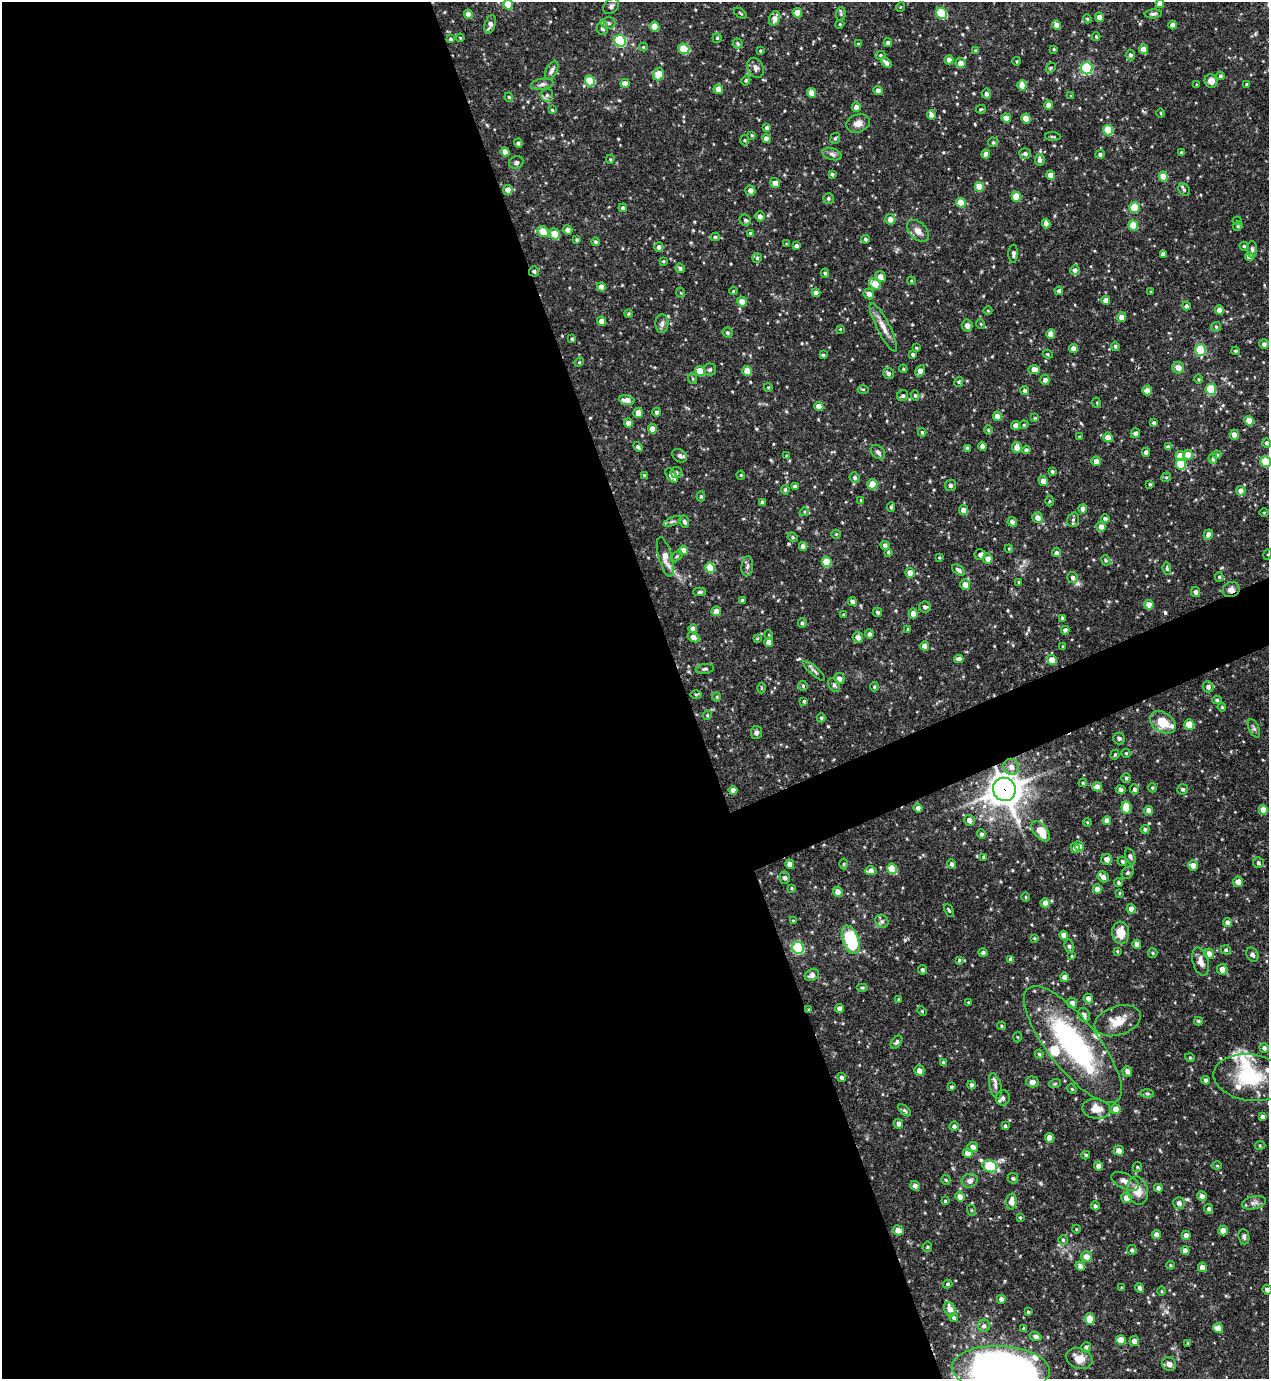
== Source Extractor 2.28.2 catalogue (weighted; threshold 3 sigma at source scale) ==
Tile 9 of 4 x 4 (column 1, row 3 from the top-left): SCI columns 151-1417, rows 1379-2755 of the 5497 x 5509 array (HDU 1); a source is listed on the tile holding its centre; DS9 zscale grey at full resolution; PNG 1271 x 1381 px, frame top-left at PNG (2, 2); each listed source drawn as its Kron ellipse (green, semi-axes under 4 px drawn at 4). Shown black and unused: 56% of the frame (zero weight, under 3 of 4 exposures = <1% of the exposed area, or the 3 px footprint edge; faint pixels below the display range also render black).
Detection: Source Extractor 2.28.2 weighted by HDU 2 'WHT'; one run over the whole footprint, this tile lists its part. Background 0.0694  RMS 0.0035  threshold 0.0159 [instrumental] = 3 sigma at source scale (4.5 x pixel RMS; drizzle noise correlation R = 1.50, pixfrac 1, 0.05/0.05 arcsec/px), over >= 5 px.
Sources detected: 526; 2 cosmic-ray / hot-pixel residue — neither listed nor drawn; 10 inside a brighter listed object's ellipse — not listed separately; of the other 514, all 500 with FLUX_AUTO >= 0.288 (the completeness limit of this list) listed and drawn (14 fainter detections not listed), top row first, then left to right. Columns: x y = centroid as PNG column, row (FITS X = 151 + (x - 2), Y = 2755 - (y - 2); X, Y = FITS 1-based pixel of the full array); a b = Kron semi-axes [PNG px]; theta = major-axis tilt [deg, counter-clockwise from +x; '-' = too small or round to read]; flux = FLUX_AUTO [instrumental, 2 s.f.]
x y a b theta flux
508 4 5 4 - 8
1160 4 4 4 - 2.2
611 6 9 6 45 1.1
900 7 5 3 - 0.3
740 13 7 3 -36 0.45
797 13 5 4 - 4.6
941 13 6 5 - 21
468 14 5 4 - 2.4
841 14 7 5 84 0.61
1153 14 9 4 5 0.89
1099 17 4 4 - 2.3
775 18 7 5 73 2.4
1087 19 5 4 - 0.45
608 23 7 6 - 0.87
490 24 9 5 73 1.8
840 24 4 3 - 0.32
1057 25 5 4 - 2.5
1173 25 4 4 - 2.1
655 26 5 4 - 6
602 28 7 5 -81 1.3
1096 37 4 3 - 0.44
460 38 4 3 - 0.31
717 38 5 4 - 0.48
451 39 4 3 - 0.66
620 41 6 5 - 45
888 42 4 4 - 0.77
737 44 5 5 - 0.64
858 44 4 4 - 0.45
643 47 4 4 - 0.39
684 49 5 5 - 12
1054 49 4 3 - 0.36
1144 49 5 4 - 2.8
760 51 4 3 - 0.42
975 51 4 4 - 0.54
880 55 5 4 - 0.47
1130 55 5 4 - 0.83
949 60 4 4 - 2.5
1017 61 4 3 - 0.34
886 63 6 4 -41 1.5
961 63 5 5 - 2.6
755 68 10 7 -64 1.6
1051 68 5 3 - 0.37
1087 68 6 6 - 42
552 71 10 5 63 1.2
658 74 6 5 - 6.4
1220 76 4 3 - 0.71
746 80 5 4 - 0.52
590 81 5 5 - 14
1211 81 7 6 - 2.5
625 83 4 4 - 2.4
542 84 11 5 9 1.2
1246 84 4 3 - 0.34
1022 85 5 4 - 4.3
1196 85 4 3 - 0.29
718 89 5 4 - 3.4
878 90 5 4 - 1.5
812 93 5 4 - 3.1
986 94 5 4 - 1.1
547 95 6 6 - 0.95
1071 96 4 4 - 0.36
509 97 4 3 - 0.37
1049 105 4 4 - 2.1
856 107 5 4 - 2
981 109 5 3 - 0.37
552 110 4 4 - 0.44
1161 113 4 3 - 0.33
931 115 5 4 - 1.8
1006 118 5 4 - 2.7
1026 119 5 4 - 6.8
858 123 12 9 18 2.3
767 128 4 4 - 1.2
1108 130 5 5 - 13
752 135 3 3 - 0.37
1053 137 8 3 -5 0.45
835 138 6 4 66 0.61
766 139 4 4 - 2.4
745 140 5 3 - 0.39
993 142 5 5 - 0.48
518 143 4 4 - 0.69
505 152 4 4 - 2.7
1025 153 5 5 - 1.1
1181 153 4 3 - 0.72
832 154 10 6 -16 1.1
986 154 4 4 - 2.5
1100 154 5 4 - 0.89
610 159 4 3 - 0.39
1040 160 6 5 - 1.4
516 162 7 6 - 0.98
832 174 4 3 - 0.63
1051 175 4 4 - 2.8
1163 177 5 4 - 6.4
775 183 5 4 - 2.5
979 187 5 4 - 6.4
508 190 5 4 - 2.9
750 190 5 5 - 2
1184 190 7 5 -54 0.73
1016 197 5 4 - 8.6
828 198 5 5 - 0.64
961 203 5 4 - 5.6
1134 207 5 5 - 10
623 208 4 4 - 0.78
760 216 5 5 - 1.5
890 219 5 5 - 2.1
745 220 6 5 - 0.71
1237 221 4 4 - 0.36
1046 223 5 4 - 2
1133 225 5 5 - 9.4
1238 226 5 4 - 0.45
567 230 5 4 - 1.9
918 231 13 8 -46 2.6
543 232 6 5 - 7
555 234 6 5 - 7.4
751 234 4 4 - 0.94
715 237 4 4 - 0.61
865 239 4 4 - 0.6
577 240 4 4 - 0.51
595 242 4 4 - 0.63
786 244 3 3 - 0.31
796 246 4 3 - 1.1
1244 246 4 4 - 0.51
659 247 4 4 - 1.4
1252 249 8 5 -89 0.75
1013 254 9 5 90 0.97
1163 254 4 4 - 1.6
1249 257 4 4 - 2.9
757 258 5 4 - 0.52
664 261 3 3 - 0.36
680 268 5 4 - 0.77
1075 270 5 5 - 1.5
534 271 5 5 - 0.78
825 273 4 4 - 0.56
880 277 6 5 - 2.4
911 281 4 3 - 0.36
875 284 6 5 - 10
601 287 5 4 - 3.1
733 291 4 3 - 0.3
1059 291 4 4 - 0.87
1151 292 3 3 - 0.41
681 293 5 3 - 0.34
816 293 4 4 - 2.3
869 294 5 5 - 1.8
742 301 5 4 - 2.9
1106 301 4 4 - 3.2
1186 306 4 4 - 0.87
1219 310 5 4 - 2.8
988 311 4 3 - 0.29
628 314 4 4 - 0.46
1121 317 5 4 - 2.8
602 321 4 4 - 2.8
662 324 9 6 86 1.3
981 324 5 3 - 0.32
967 326 6 5 - 1.4
883 327 27 6 -63 3.6
1216 327 5 5 - 0.48
840 329 3 3 - 0.29
728 333 5 4 - 0.68
1051 334 4 4 - 3
572 339 4 4 - 0.64
1264 344 4 4 - 1.2
1115 346 5 4 - 0.65
916 348 4 3 - 0.36
1074 349 4 4 - 2.6
1200 350 6 5 - 20
1236 351 4 3 - 0.51
913 354 3 3 - 0.72
1048 354 5 4 - 0.48
823 355 4 4 - 0.53
579 362 5 4 - 0.43
1178 368 6 5 - 2.8
710 369 6 6 - 0.87
903 369 4 4 - 0.38
1034 370 6 4 -1 3.2
700 371 5 4 - 6.7
747 371 5 4 - 5.7
920 371 6 4 60 2.6
888 373 6 5 - 0.95
693 379 5 3 - 0.44
1198 379 5 3 - 0.37
1045 380 5 4 - 1.3
959 382 5 4 - 0.44
768 387 4 3 - 0.31
863 389 5 3 - 0.41
1211 389 5 5 - 19
1147 390 5 4 - 2.6
1025 391 4 4 - 0.98
915 395 5 4 - 0.48
903 396 6 5 - 0.83
627 400 8 5 -8 3.6
1097 403 5 3 - 0.37
819 406 5 4 - 3.8
657 412 4 4 - 0.92
638 413 5 5 - 2.7
997 416 4 4 - 3.1
1035 418 4 4 - 0.4
1249 421 5 4 - 5.2
628 423 4 4 - 2.4
1154 423 4 4 - 0.67
1015 425 4 4 - 2.2
1024 425 4 4 - 0.42
652 429 5 4 - 3
988 430 5 3 - 0.35
922 432 4 3 - 0.58
1135 433 5 4 - 0.98
1234 435 5 4 - 2.7
1080 437 3 3 - 0.53
1108 437 5 4 - 3.7
1267 443 5 4 - 0.77
983 446 4 4 - 2.5
638 447 5 4 - 0.93
1168 447 4 4 - 1.4
967 448 4 3 - 0.99
1017 448 5 5 - 3
1026 450 4 4 - 0.89
878 452 8 6 -45 0.98
1146 452 4 4 - 1.5
1188 455 5 5 - 4
1217 455 4 3 - 0.42
680 456 8 6 -33 1.1
786 456 4 3 - 0.37
1180 456 5 5 - 5.5
1213 459 5 4 - 0.72
1096 461 5 4 - 1.9
1266 462 5 5 - 16
1181 464 5 5 - 13
1052 471 4 4 - 0.71
676 472 5 5 - 0.86
644 475 4 3 - 0.42
671 475 8 5 -55 2.2
741 475 4 4 - 0.38
855 477 5 5 - 0.87
1166 477 5 4 - 0.6
1043 481 5 4 - 2.6
872 484 5 5 - 6.3
1150 484 3 3 - 0.41
951 485 6 5 - 0.97
795 486 4 4 - 1.1
785 490 5 4 - 0.71
1241 491 5 4 - 2.2
701 496 5 4 - 0.49
861 500 4 3 - 0.38
1049 501 5 3 - 0.36
763 502 4 4 - 1.4
891 507 5 3 - 0.57
1083 509 4 4 - 2
963 510 5 4 - 2.6
804 512 4 3 - 0.3
1264 513 5 3 - 0.31
1038 518 5 5 - 2.8
1105 519 4 4 - 1.1
1073 520 7 5 74 0.98
672 521 9 3 21 0.8
684 522 6 4 -68 0.91
1012 522 5 4 - 1.2
1101 527 5 4 - 2.8
836 534 4 4 - 0.37
1208 535 5 4 - 2.3
793 537 5 4 - 0.54
885 545 4 4 - 1.3
803 546 4 4 - 2.4
1009 549 4 4 - 0.32
683 550 5 4 - 4.3
888 552 4 4 - 0.41
1056 553 4 4 - 0.94
1268 554 5 3 - 0.37
980 555 5 5 - 1.1
677 556 6 4 32 0.51
665 557 20 6 -75 4.3
939 558 4 4 - 0.31
988 559 5 5 - 2.8
1106 560 5 4 - 0.48
827 562 5 5 - 8.1
747 566 10 5 84 1.2
710 568 5 4 - 9.2
1167 569 6 4 -84 0.61
959 570 7 4 -33 1.1
910 573 5 4 - 2.9
1219 577 4 4 - 0.52
1073 578 5 5 - 1.1
1019 582 4 4 - 0.37
965 585 5 5 - 3
1231 590 8 7 - 2.3
700 592 6 4 1 0.63
1196 592 5 4 - 1.2
742 600 4 3 - 0.53
852 602 4 4 - 1.5
1149 605 5 4 - 3.9
925 607 6 5 - 0.94
716 611 5 4 - 2.8
877 612 5 4 - 0.66
913 614 5 4 - 2.7
844 615 3 3 - 0.39
1062 618 4 3 - 0.65
802 623 5 4 - 0.69
693 629 5 4 - 1.9
908 629 4 3 - 0.32
1065 630 4 4 - 1.1
869 634 4 4 - 1.1
769 635 5 3 - 0.32
694 637 6 4 -30 2.9
858 637 5 5 - 1.9
757 638 4 3 - 0.35
769 642 4 4 - 2.3
925 646 4 4 - 2.7
1063 647 4 3 - 0.47
959 659 4 4 - 1.6
1052 660 5 4 - 4.6
705 669 9 4 6 0.82
814 671 14 3 -42 0.91
839 678 5 5 - 1.7
834 685 7 5 -60 0.81
803 686 5 4 - 0.47
874 687 5 4 - 0.49
1208 687 5 5 - 1.3
761 688 5 3 - 0.36
696 694 6 4 -1 0.45
717 697 4 4 - 0.35
1217 700 4 4 - 0.6
804 701 3 3 - 0.52
1222 707 4 3 - 0.38
707 715 5 4 - 0.46
821 718 4 4 - 0.54
1163 722 14 9 -34 7.6
1189 725 5 5 - 8.1
1254 728 10 5 -65 0.81
756 732 7 5 82 1.1
1119 738 6 6 - 0.71
1126 753 4 4 - 0.49
1115 755 5 4 - 0.47
1011 767 8 8 - 2.5
1126 778 5 4 - 0.61
1083 783 4 4 - 0.38
1097 787 5 4 - 2.6
1152 788 4 4 - 0.43
1004 789 12 11 - 600
1135 789 5 4 - 0.96
1183 789 5 5 - 0.65
733 790 4 4 - 2.3
1121 790 5 4 - 1.2
1126 807 6 5 - 11
918 808 4 4 - 1.5
1149 810 4 4 - 2.4
1263 810 5 4 - 3.9
969 820 5 5 - 2.3
1107 820 4 4 - 2.3
1087 822 4 3 - 0.32
1145 829 4 4 - 0.74
1041 831 12 6 -51 7.1
981 834 4 4 - 0.76
1079 846 5 4 - 2.2
1075 848 5 4 - 2.9
984 857 4 3 - 0.68
1130 857 8 5 -70 0.79
1107 859 6 5 - 2
1122 861 5 4 - 0.58
1258 863 5 5 - 0.87
790 864 5 4 - 2.5
844 864 5 3 - 0.35
952 864 5 4 - 1
1193 866 5 4 - 2.9
892 869 5 5 - 12
871 871 6 4 2 2.5
1128 873 6 5 - 0.67
1103 877 6 5 - 2.4
785 878 6 5 - 0.99
1238 882 5 5 - 3
1118 883 5 4 - 0.57
792 888 4 3 - 0.37
1097 889 5 4 - 2.4
838 892 5 4 - 2.9
1119 893 4 3 - 0.39
1026 897 5 3 - 0.33
1045 903 5 4 - 2.7
1131 909 5 4 - 1.6
949 910 7 3 -63 0.43
793 921 4 3 - 0.35
882 921 7 6 - 0.94
1228 923 5 4 - 1.9
1121 933 11 8 -84 5.3
1064 935 4 4 - 2.6
1034 938 3 3 - 0.32
851 940 15 7 -69 24
1137 944 4 4 - 2.5
1069 946 6 5 - 0.83
798 948 6 5 - 38
1226 950 5 4 - 0.61
1117 951 4 4 - 0.41
983 953 4 4 - 0.87
1153 953 5 4 - 0.49
1209 954 5 4 - 2.5
1252 955 7 5 -57 1
1072 956 4 3 - 0.31
1011 959 4 4 - 1.5
959 960 3 3 - 0.48
1201 962 14 7 -75 2.2
1222 969 5 5 - 2.9
922 970 5 4 - 0.73
812 975 7 5 29 1.6
1065 977 5 4 - 2.5
862 987 6 4 0 0.51
1088 998 5 4 - 2.2
899 999 4 3 - 0.43
968 1002 4 3 - 0.29
1072 1003 5 5 - 2
839 1008 4 4 - 1.6
809 1010 4 4 - 0.47
922 1011 5 3 - 0.36
1084 1015 7 5 -64 1.8
1118 1021 24 14 18 6.1
1198 1021 4 4 - 0.49
1001 1026 4 3 - 0.39
1018 1037 5 3 - 0.33
896 1042 7 5 54 0.77
1073 1044 72 25 -52 62
1264 1048 4 4 - 1
1039 1054 4 4 - 0.55
1190 1058 5 3 - 0.33
944 1062 4 4 - 0.88
919 1071 5 5 - 2.5
1127 1071 5 4 - 1.4
842 1077 4 4 - 0.94
1250 1078 37 23 -8 21
1206 1080 4 4 - 1.3
1032 1082 6 5 - 1.3
1055 1084 6 3 19 0.43
972 1085 4 3 - 1
995 1086 13 5 -76 1.4
951 1087 3 3 - 0.51
1072 1089 5 4 - 0.39
1147 1093 7 4 0 0.67
1003 1098 7 7 - 1.3
1096 1109 14 10 -8 4.3
1116 1109 5 4 - 3
905 1110 7 4 -43 0.67
1263 1117 4 4 - 1.6
898 1124 5 4 - 1.3
954 1126 4 4 - 0.89
1005 1126 4 3 - 0.54
1049 1138 5 4 - 3
1260 1145 5 3 - 0.35
973 1147 5 5 - 1.9
1119 1151 5 5 - 2.4
968 1153 5 4 - 4.1
1086 1155 4 3 - 0.61
990 1166 7 5 -21 17
1099 1166 4 4 - 2.3
1217 1166 4 4 - 0.37
1137 1167 5 4 - 0.41
1013 1178 5 5 - 0.66
946 1180 5 4 - 0.51
970 1181 8 7 - 1.5
1125 1181 15 7 -26 2.1
915 1186 5 4 - 1.4
1158 1188 4 4 - 1.6
1137 1191 14 10 -77 4.5
1202 1196 5 4 - 1.5
960 1197 5 4 - 2.5
1126 1198 5 5 - 2.7
945 1201 4 4 - 0.36
1011 1202 8 5 86 3.1
1179 1203 6 5 - 1.7
1254 1203 12 6 11 1.4
1095 1206 4 4 - 0.78
1209 1209 5 4 - 0.83
971 1210 6 4 -71 0.41
1020 1217 3 3 - 0.36
1076 1229 4 3 - 0.31
898 1230 5 5 - 2.8
1223 1231 5 4 - 3.4
1156 1234 4 4 - 2
1186 1235 4 4 - 1.7
1244 1237 8 5 -82 0.84
1063 1240 5 5 - 0.55
927 1247 5 4 - 0.53
1132 1250 5 4 - 0.79
1185 1251 4 4 - 2.2
1087 1257 5 5 - 3
1171 1265 4 3 - 0.39
1080 1266 5 4 - 1.5
1202 1267 5 4 - 1.6
948 1284 5 4 - 0.59
1122 1288 4 3 - 0.33
1140 1288 5 4 - 1.1
1267 1290 5 4 - 1.7
1162 1291 5 3 - 0.37
1001 1299 4 4 - 1.4
950 1309 7 5 -70 3.3
1028 1312 4 3 - 0.51
954 1318 4 4 - 0.63
1090 1319 5 5 - 6
984 1326 6 6 - 1.1
1218 1328 5 5 - 3.3
1024 1329 4 4 - 0.78
1035 1336 6 4 -19 1.2
1121 1340 5 4 - 5.1
1134 1341 5 5 - 1.9
1188 1343 4 3 - 0.47
1086 1347 5 5 - 0.83
1079 1359 13 10 -21 4.3
1169 1364 7 6 - 1.6
1001 1369 49 23 -3 260
Overlapping masked pixels (flux is a lower limit): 6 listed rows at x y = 684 49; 534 271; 1211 389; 1231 590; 1004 789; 809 1010
Isophote crosses this tile's border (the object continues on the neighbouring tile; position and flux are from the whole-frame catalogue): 5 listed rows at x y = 508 4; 1160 4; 1266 462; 1267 1290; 1001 1369